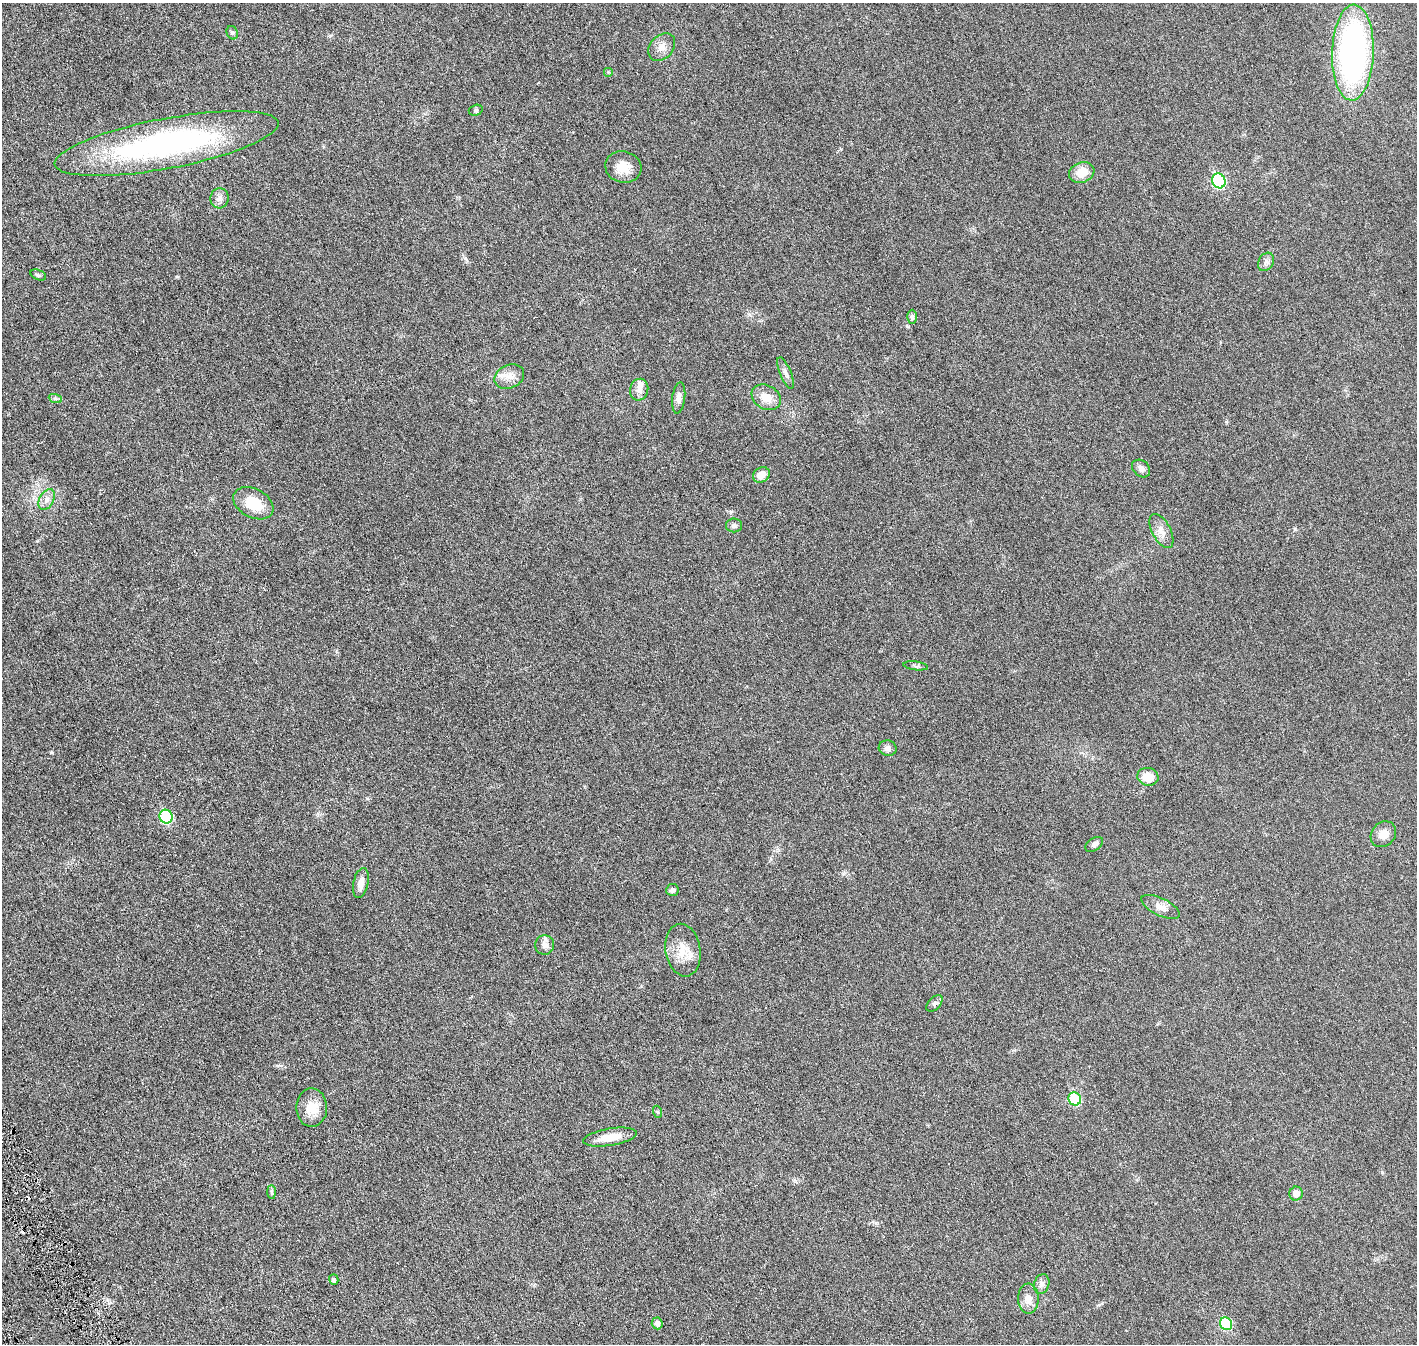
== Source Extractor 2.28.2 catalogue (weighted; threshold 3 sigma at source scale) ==
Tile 7 of 4 x 4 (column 3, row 2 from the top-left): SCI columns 2914-4328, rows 2868-4209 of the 5818 x 5839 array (HDU 1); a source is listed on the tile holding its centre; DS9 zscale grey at full resolution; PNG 1419 x 1346 px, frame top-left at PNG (2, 3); each listed source drawn as its Kron ellipse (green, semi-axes under 4 px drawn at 4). Shown black and unused: <1% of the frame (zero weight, under 3 of 6 exposures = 1% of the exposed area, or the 3 px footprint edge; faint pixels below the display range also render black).
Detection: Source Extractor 2.28.2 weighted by HDU 2 'WHT'; one run over the whole footprint, this tile lists its part. Background 0.0254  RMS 0.0043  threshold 0.0176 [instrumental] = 3 sigma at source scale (4.09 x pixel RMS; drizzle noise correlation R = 1.36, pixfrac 0.8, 0.05/0.05 arcsec/px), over >= 5 px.
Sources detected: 51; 2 cosmic-ray / hot-pixel residue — neither listed nor drawn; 1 inside a brighter listed object's ellipse — not listed separately; the other 48 listed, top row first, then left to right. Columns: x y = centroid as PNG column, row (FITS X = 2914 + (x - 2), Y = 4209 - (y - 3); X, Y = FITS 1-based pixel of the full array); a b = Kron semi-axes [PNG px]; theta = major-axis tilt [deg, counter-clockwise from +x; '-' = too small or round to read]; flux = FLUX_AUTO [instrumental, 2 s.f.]
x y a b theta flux
232 33 7 5 -66 0.61
662 47 16 11 49 2.9
1353 53 48 20 88 96
608 72 5 5 - 0.4
476 110 7 5 16 0.64
167 143 114 25 11 90
623 167 18 15 -14 5.3
1082 173 13 10 20 4.9
1219 181 7 6 - 36
220 198 10 9 - 1.7
1266 262 10 7 59 1.3
38 275 8 5 -22 0.65
912 317 7 4 90 0.69
785 373 17 5 -68 1.6
509 377 15 11 24 3.4
639 390 11 9 76 2.2
766 397 15 11 -30 4.9
55 398 7 4 -20 0.64
679 398 16 6 84 2
1141 468 10 7 -42 1.6
761 475 9 7 34 3.6
47 500 11 7 61 1.9
253 503 21 14 -27 8.9
734 525 8 7 - 0.95
1161 531 19 9 -62 3
916 666 12 3 -7 0.61
888 748 9 7 -14 1.5
1148 777 11 9 -14 5.2
166 817 7 6 - 25
1383 834 14 11 47 3.1
1094 844 10 6 35 1
361 883 15 7 78 2.6
672 890 6 6 - 0.93
1160 907 21 8 -25 2.9
545 945 9 9 - 2.1
683 950 26 17 -81 6.9
934 1003 10 6 46 0.95
1075 1099 6 6 - 14
312 1108 19 15 -89 6.3
658 1112 6 4 -70 0.46
610 1137 27 8 9 6.1
271 1192 7 4 -88 0.62
1296 1194 7 6 - 2.8
334 1280 5 4 - 1.1
1042 1284 10 7 74 1.4
1028 1299 15 10 -89 3.3
657 1323 6 5 - 1.5
1226 1324 6 6 - 18
Unlisted compact peaks at least as high as the median listed source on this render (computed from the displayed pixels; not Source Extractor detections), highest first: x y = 465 258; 51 752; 1295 529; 876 1223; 907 326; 177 277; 330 36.